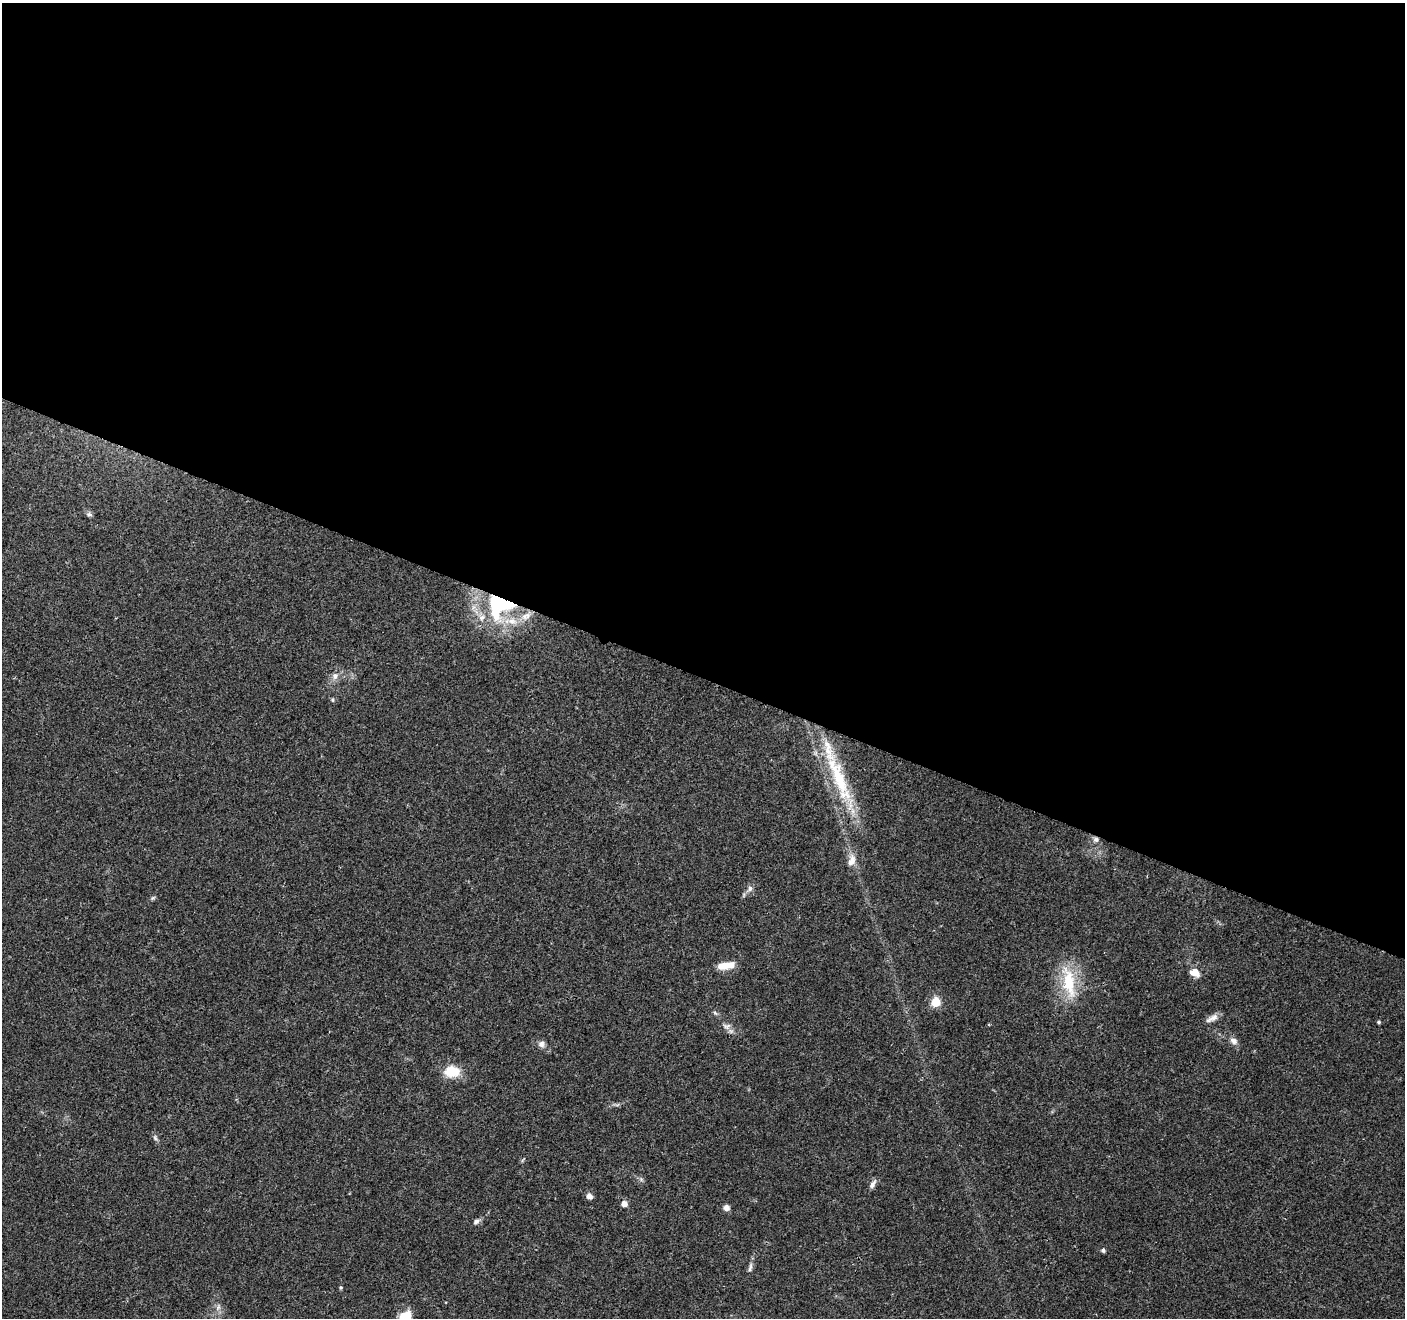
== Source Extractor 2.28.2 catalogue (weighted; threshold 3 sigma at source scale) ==
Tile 3 of 4 x 4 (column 3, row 1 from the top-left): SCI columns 2816-4218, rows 4161-5476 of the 5633 x 5752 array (HDU 1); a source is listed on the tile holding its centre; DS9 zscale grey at full resolution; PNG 1407 x 1320 px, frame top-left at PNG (2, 3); no overlay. Shown black and unused: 51% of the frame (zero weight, under 3 of 4 exposures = <1% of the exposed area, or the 3 px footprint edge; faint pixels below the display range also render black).
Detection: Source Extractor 2.28.2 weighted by HDU 2 'WHT'; one run over the whole footprint, this tile lists its part. Background 0.0481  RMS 0.0039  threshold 0.0174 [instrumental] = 3 sigma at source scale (4.5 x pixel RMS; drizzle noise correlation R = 1.50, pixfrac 1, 0.0396/0.0396 arcsec/px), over >= 5 px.
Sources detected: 37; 1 inside a brighter object's white glare — not listed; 2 inside a brighter listed object's ellipse — not listed separately; the other 34 listed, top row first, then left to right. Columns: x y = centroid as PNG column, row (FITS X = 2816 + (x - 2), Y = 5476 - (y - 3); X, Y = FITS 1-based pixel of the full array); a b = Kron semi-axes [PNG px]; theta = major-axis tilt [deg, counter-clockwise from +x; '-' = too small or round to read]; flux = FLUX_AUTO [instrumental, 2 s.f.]
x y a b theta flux
89 514 8 6 -11 0.86
495 601 51 17 -82 33
474 607 7 4 70 1.1
526 616 18 9 37 4.3
335 676 9 9 - 2.1
332 700 5 5 - 0.5
838 777 83 17 -68 30
1096 839 8 7 - 1.4
852 860 16 9 73 3.4
750 889 8 7 - 1.4
153 898 7 5 21 0.63
725 966 21 8 9 5.3
1195 972 11 8 -26 4.2
1069 982 39 14 -79 18
936 1002 5 5 - 20
715 1013 7 4 -45 0.66
1212 1018 18 7 27 2.4
1379 1022 4 4 - 0.56
726 1026 11 6 -24 1.6
1234 1041 10 7 -41 2.1
541 1044 9 9 - 1.6
452 1071 16 12 1 9.2
155 1138 8 5 -69 0.93
641 1179 6 5 - 0.76
873 1184 13 6 59 1.7
589 1196 6 5 - 2.1
624 1204 5 5 - 2.8
726 1208 7 7 - 1.9
476 1221 10 6 26 1.2
1103 1250 5 5 - 0.83
750 1267 15 5 77 1.4
341 1288 4 4 - 0.52
218 1307 8 6 69 1.4
406 1316 13 9 36 8.5
Overlapping masked pixels (flux is a lower limit): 2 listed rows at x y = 495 601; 1096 839
Isophote crosses this tile's border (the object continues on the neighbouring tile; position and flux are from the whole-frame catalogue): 1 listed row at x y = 406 1316